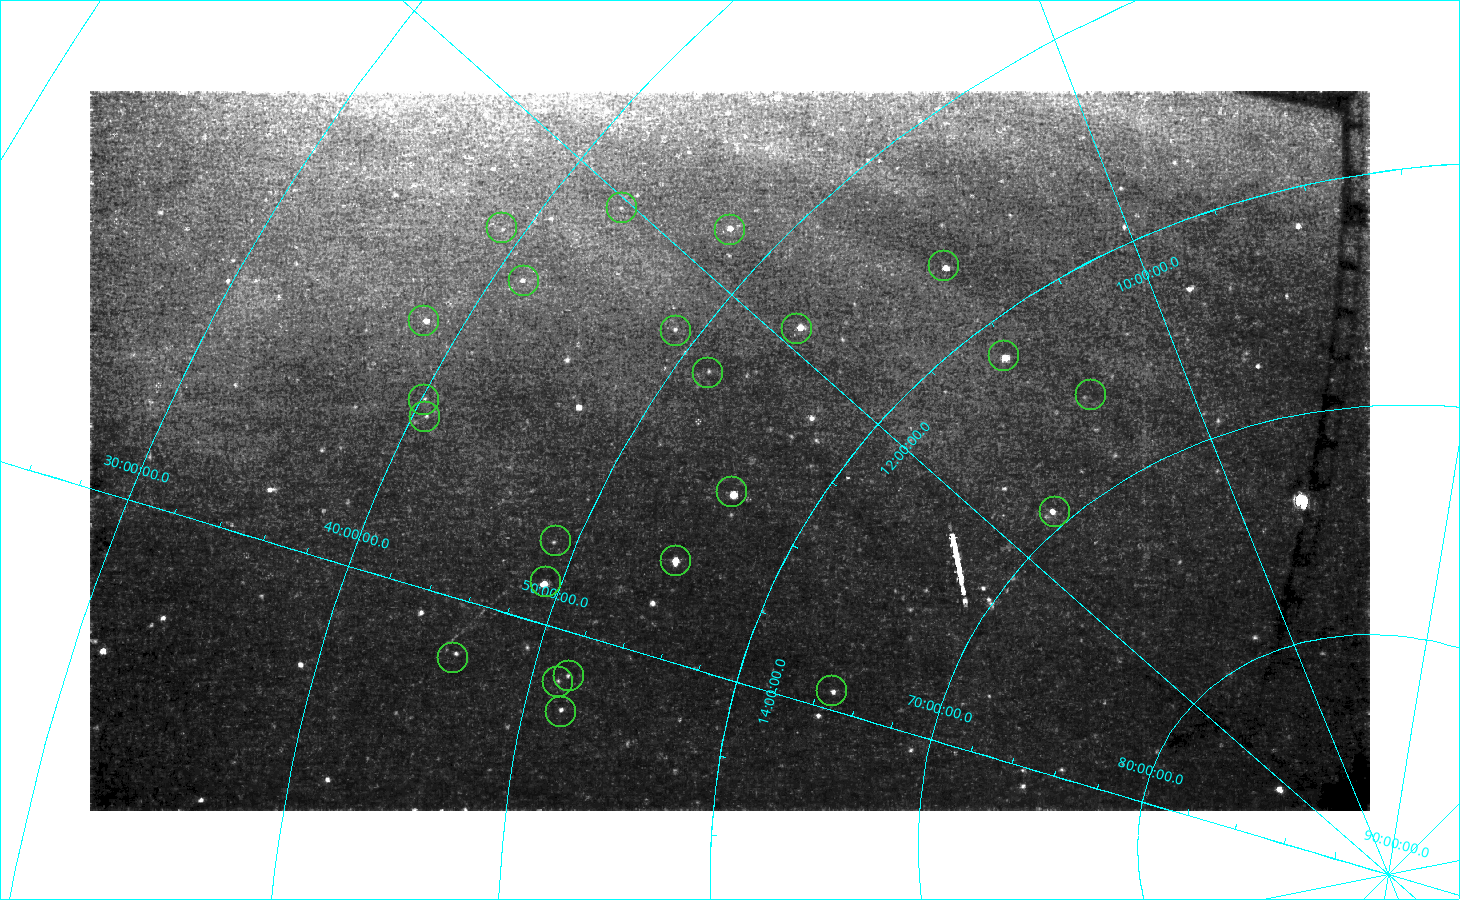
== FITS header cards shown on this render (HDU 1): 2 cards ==
NAXIS1  =                 1280
NAXIS2  =                  720

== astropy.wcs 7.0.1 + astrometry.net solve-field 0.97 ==
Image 1280 x 720 px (HDU 1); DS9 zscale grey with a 90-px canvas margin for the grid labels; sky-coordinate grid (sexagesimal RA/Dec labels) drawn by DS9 from the SOLVED WCS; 23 Tycho-2 reference stars matched to detected sources circled (green)
Header WCS: none
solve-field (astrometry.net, Tycho-2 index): SOLVED blind (the file carries no WCS)
Solved WCS: RA---TAN-SIP/DEC--TAN-SIP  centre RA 12:41:41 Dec +54:44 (190.42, +54.74 deg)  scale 185 arcsec/px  FOV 3953.5' x 2212.1'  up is -123 deg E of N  parity flipped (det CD > 0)
(file carries no celestial WCS; the grid is the blind solution)
Tycho-2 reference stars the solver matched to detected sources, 23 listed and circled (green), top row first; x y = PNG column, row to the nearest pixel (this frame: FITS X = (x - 90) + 1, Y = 720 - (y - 91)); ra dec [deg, ICRS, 3 dp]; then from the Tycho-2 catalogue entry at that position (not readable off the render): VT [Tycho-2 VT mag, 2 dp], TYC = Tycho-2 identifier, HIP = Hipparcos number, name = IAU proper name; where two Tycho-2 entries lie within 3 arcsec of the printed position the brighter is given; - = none
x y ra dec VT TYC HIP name
622 208 180.528 +43.046 5.24 3019-2030-1 58684 -
502 228 186.462 +39.019 5.12 3018-2755-1 60646 -
730 230 176.513 +47.779 3.82 3452-2140-1 57399 Taiyangshou
944 266 165.460 +56.382 2.35 3827-1079-1 53910 Merak
524 281 188.436 +41.357 4.31 3020-2541-1 61317 Chara
424 321 194.003 +38.315 5.52 3021-2646-1 63121 -
797 329 178.458 +53.695 2.40 3833-1034-1 58001 Phecda
676 331 184.953 +48.984 5.47 3457-1877-1 60122 -
1004 356 165.933 +61.751 2.02 4146-1274-1 54061 Dubhe
708 373 186.006 +51.562 4.86 3458-2328-1 60485 -
1091 395 160.486 +65.716 5.24 4151-1450-1 52353 -
424 400 198.429 +40.153 5.05 3022-2307-1 64540 -
425 417 199.386 +40.573 4.74 3022-2306-1 64844 -
732 492 193.507 +55.960 1.76 3845-1190-1 62956 Alioth
1055 512 172.851 +69.331 3.99 4392-1805-1 56211 Giausar
556 541 203.614 +49.016 4.68 3466-1270-1 66234 -
676 561 201.306 +54.988 4.01 3850-1384-1 65477 Alcor
546 582 206.886 +49.313 1.84 3467-1257-1 67301 Alkaid
453 658 214.096 +46.088 4.18 3472-1264-1 69732 Xuange
569 676 213.371 +51.790 4.53 3471-1250-1 69483 -
558 682 214.041 +51.367 4.76 3478-1333-1 69713 -
832 691 207.858 +64.723 4.78 4174-1261-1 67627 -
561 712 216.299 +51.851 4.10 3478-1332-1 70497 -